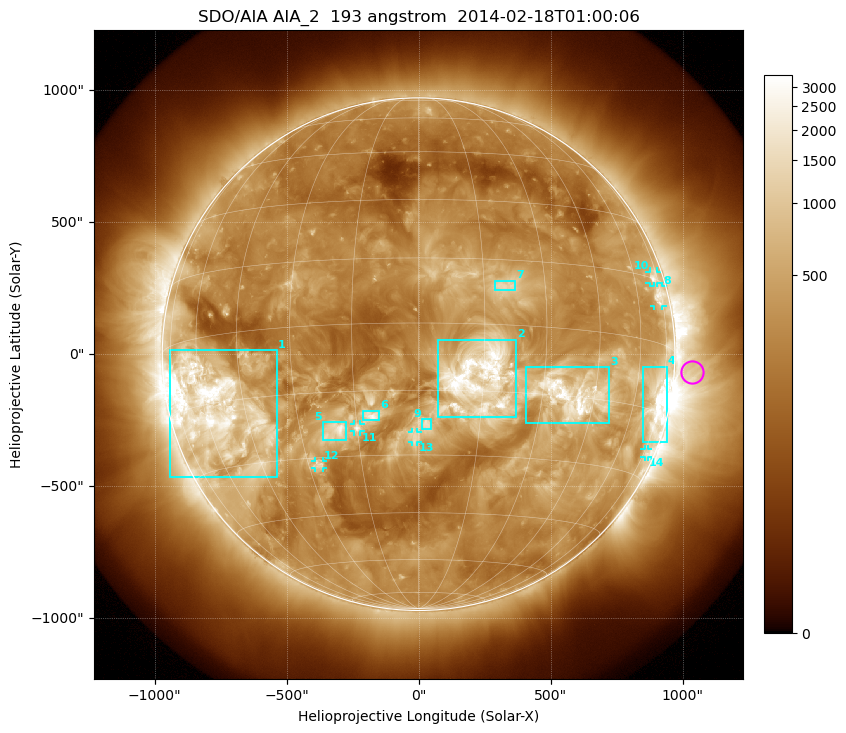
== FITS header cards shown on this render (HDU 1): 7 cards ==
TELESCOP= 'SDO/AIA'
INSTRUME= 'AIA_2'
WAVELNTH=                  193
WAVEUNIT= 'angstrom'
DATE-OBS= '2014-02-18T01:00:06.84'
CTYPE1  = 'HPLN-TAN'
CTYPE2  = 'HPLT-TAN'

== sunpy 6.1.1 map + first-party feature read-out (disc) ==
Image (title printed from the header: SDO/AIA AIA_2  193 angstrom  2014-02-18T01:00:06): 1024 x 1024 px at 2.4 arcsec/px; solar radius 971 arcsec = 405 px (full disc in frame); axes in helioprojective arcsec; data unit not stated in the header (colour bar unlabelled)
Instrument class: DISC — disc imager (sunpy class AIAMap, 193 A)
Bright regions (active regions / flare kernels): reference = the median radial profile (limb darkening/brightening removed); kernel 9 px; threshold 5 sigma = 763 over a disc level ~291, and >= 1.15x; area >= 12 px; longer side >= 10 px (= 24 arcsec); searched inside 0.97 R_sun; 14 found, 14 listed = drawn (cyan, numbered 1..; 6 of them under ~33 arcsec drawn as corner ticks so the feature stays visible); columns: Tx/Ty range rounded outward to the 5 arcsec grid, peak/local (2 s.f.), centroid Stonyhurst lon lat
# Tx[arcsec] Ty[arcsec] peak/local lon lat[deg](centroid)
1 -940..-535 -465..15 15 -56 -16
2 75..370 -240..55 12 +14 -12
3 405..725 -260..-50 19 +38 -15
4 850..940 -330..-45 14 +72 -13
5 -365..-275 -330..-255 6.2 -21 -24
6 -210..-145 -250..-210 4.8 -11 -21
7 290..370 240..280 3.7 +20 +9
8 890..925 180..260 5.6 +72 +11
9 10..45 -285..-245 3.7 +2 -23
10 875..905 270..315 5.4 +71 +15
11 -245..-220 -295..-265 4.2 -15 -23
12 -390..-360 -430..-405 4.7 -27 -32
13 -25..-5 -330..-295 3 -1 -26
14 855..870 -390..-360 3.8 +77 -24
Off-limb structures (1.02-1.3 R_sun): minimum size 162 px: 4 found; the strongest spans PA ~240..300 deg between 1.02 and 1.3 R_sun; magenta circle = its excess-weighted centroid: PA ~265 deg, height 1.07 R_sun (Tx ~1035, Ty ~-70 arcsec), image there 2.8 x the reference